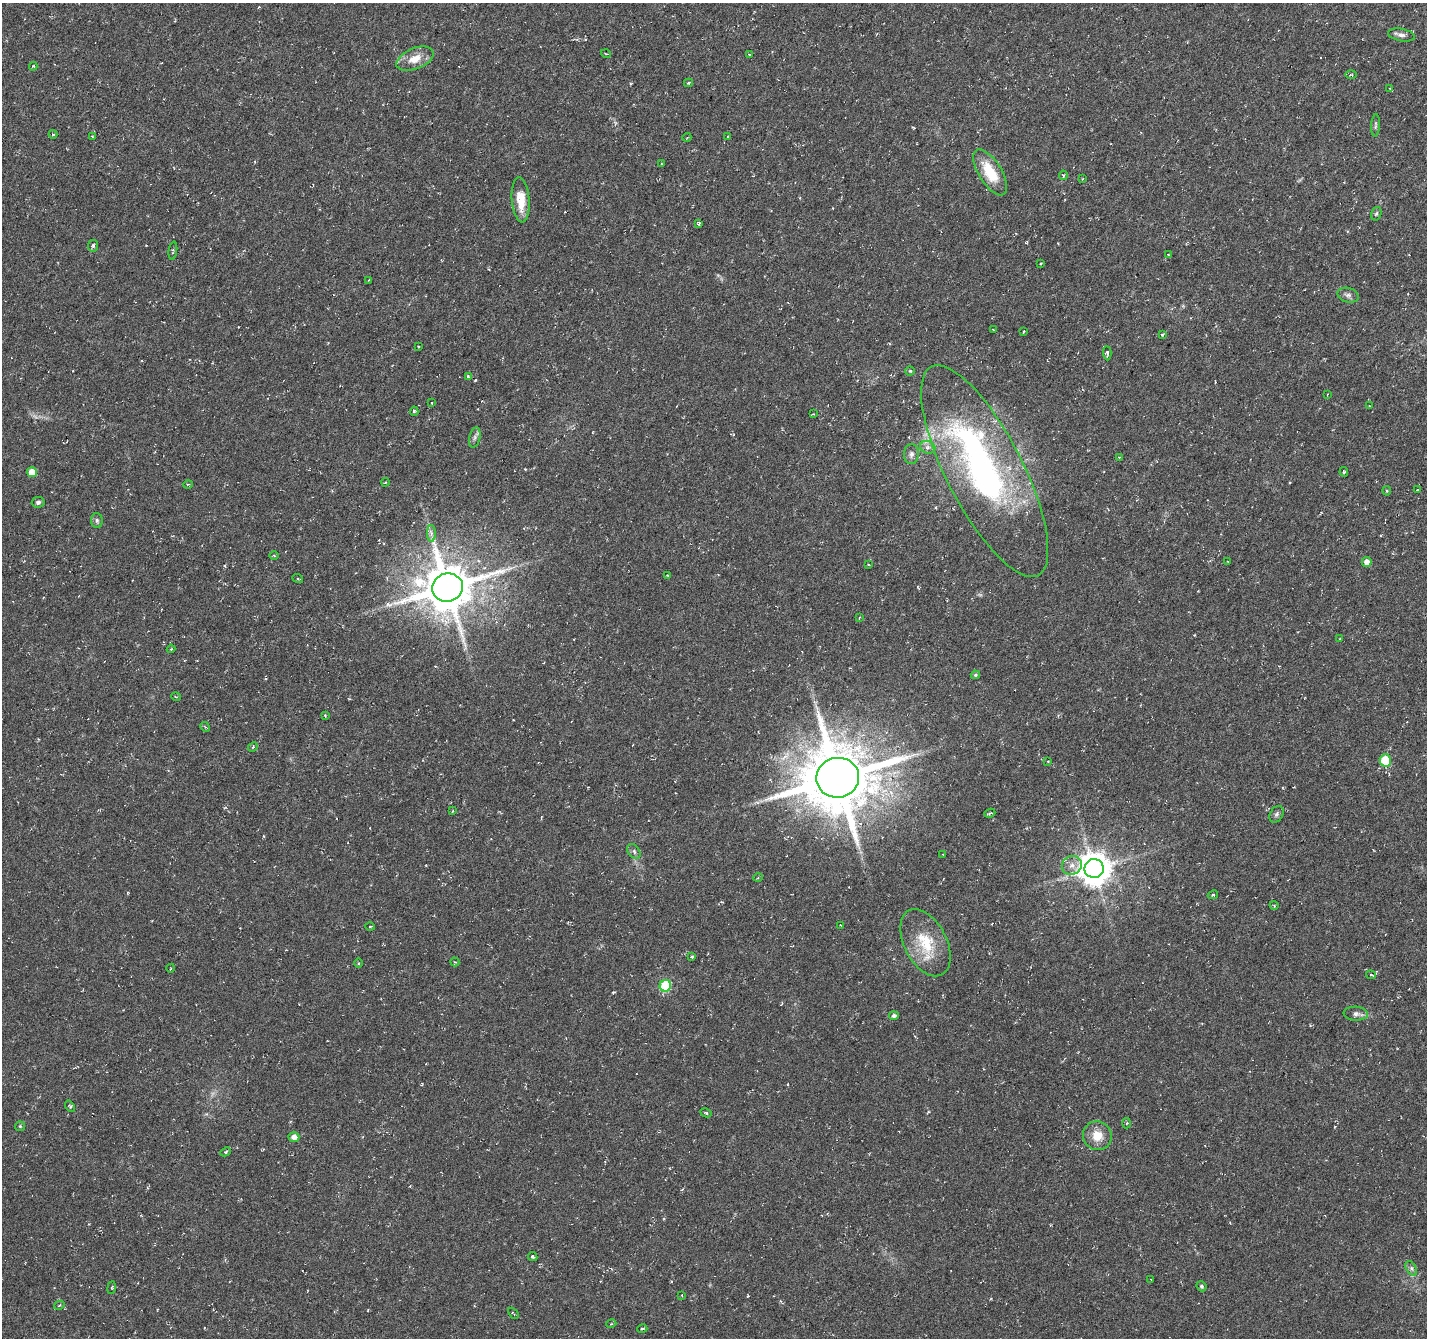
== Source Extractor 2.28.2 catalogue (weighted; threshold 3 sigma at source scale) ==
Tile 10 of 4 x 4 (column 2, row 3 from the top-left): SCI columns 1426-2850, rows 1539-2874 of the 5707 x 5815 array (HDU 1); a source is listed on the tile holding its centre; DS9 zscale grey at full resolution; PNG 1429 x 1340 px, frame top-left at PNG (2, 3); each listed source drawn as its Kron ellipse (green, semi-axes under 4 px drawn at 4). Shown black and unused: <1% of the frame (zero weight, under 3 of 6 exposures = <1% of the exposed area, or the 3 px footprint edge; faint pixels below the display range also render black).
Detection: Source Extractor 2.28.2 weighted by HDU 2 'WHT'; one run over the whole footprint, this tile lists its part. Background 0.00531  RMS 0.004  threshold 0.0163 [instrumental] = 3 sigma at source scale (4.09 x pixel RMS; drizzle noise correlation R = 1.36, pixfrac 0.8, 0.0396/0.0396 arcsec/px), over >= 5 px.
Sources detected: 117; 1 too faint to see at this stretch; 1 inside a brighter object's white glare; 6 cosmic-ray / hot-pixel residue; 1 long thin detection or spike segment (spike, bleed or trail) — neither listed nor drawn; the other 108 listed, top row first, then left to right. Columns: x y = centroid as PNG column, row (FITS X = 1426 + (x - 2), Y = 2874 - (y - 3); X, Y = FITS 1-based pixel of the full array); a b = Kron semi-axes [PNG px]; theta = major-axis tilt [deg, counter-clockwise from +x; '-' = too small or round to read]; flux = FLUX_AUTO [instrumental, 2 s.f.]
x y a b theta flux
1401 35 13 6 -11 1.5
606 54 5 3 - 0.29
749 55 4 3 - 0.43
415 59 19 10 22 5.6
33 66 4 4 - 0.38
1351 75 6 3 0 0.48
688 83 4 3 - 0.47
1390 89 4 3 - 0.32
1375 125 11 3 87 0.65
53 134 4 4 - 0.53
92 136 4 2 - 0.26
687 137 4 3 - 0.29
727 137 3 2 - 0.4
661 164 3 2 - 0.38
990 172 26 11 -58 12
1063 175 4 3 - 0.44
1082 179 3 3 - 0.38
521 200 22 9 -85 8.1
1376 214 7 5 72 0.65
699 223 4 3 - 0.62
93 246 6 5 - 0.88
173 251 9 4 83 0.68
1168 254 3 2 - 0.26
1041 263 3 3 - 0.47
369 280 3 2 - 0.25
1348 295 11 7 -17 1.4
993 329 4 2 - 0.27
1024 331 3 2 - 0.27
1162 335 4 3 - 0.38
419 347 3 2 - 0.29
1107 353 7 4 -87 0.75
910 371 4 4 - 0.5
468 376 4 3 - 0.82
1327 394 4 2 - 0.3
432 403 3 2 - 0.28
1369 406 3 2 - 0.22
414 411 4 4 - 0.5
813 414 2 2 - 0.3
475 437 10 5 76 1.2
928 447 8 6 -19 1.5
911 454 10 7 86 1.6
1119 457 3 3 - 0.39
985 471 117 38 -63 120
32 472 5 5 - 6.6
1344 472 5 3 - 0.55
385 482 4 3 - 0.35
188 484 5 3 - 0.34
1417 490 3 2 - 0.54
1387 491 4 4 - 0.4
38 502 6 5 - 0.91
97 520 7 5 -87 0.84
431 533 8 4 -89 1.1
274 555 4 3 - 0.33
1228 561 3 2 - 0.37
1367 562 5 4 - 2.5
869 565 3 2 - 0.35
667 575 3 3 - 0.33
298 579 5 3 - 0.34
447 587 15 14 - 1900
859 618 4 3 - 0.31
1340 639 4 2 - 0.22
171 649 4 3 - 0.3
975 675 4 3 - 0.58
176 697 5 3 - 0.32
325 716 4 4 - 0.4
205 727 5 4 - 0.46
253 747 5 4 - 0.45
1385 760 6 5 - 14
1048 761 3 2 - 0.3
838 778 21 20 - 3100
452 811 4 2 - 0.26
990 813 5 3 - 0.56
1277 814 9 6 58 0.97
634 851 8 5 -51 1.1
943 855 3 2 - 0.22
1072 865 10 9 - 2.6
1094 869 9 9 - 740
758 877 5 3 - 0.34
1213 895 5 4 - 0.45
1274 905 4 3 - 0.31
841 925 3 2 - 0.31
370 926 5 3 - 0.37
925 943 36 21 -63 15
692 957 3 2 - 0.5
455 962 4 3 - 0.37
359 963 4 3 - 0.36
171 968 4 3 - 0.33
1371 975 5 2 - 0.38
665 986 6 5 - 30
1356 1014 12 7 -4 1.7
894 1016 5 4 - 1.2
70 1106 6 4 -54 0.51
706 1113 6 4 -28 0.46
1127 1123 5 3 - 0.44
20 1126 5 5 - 0.46
1097 1136 15 14 - 5.7
294 1137 5 5 - 2.2
226 1152 5 4 - 0.51
533 1257 5 4 - 0.67
1411 1268 8 5 -60 1
1151 1279 3 2 - 0.28
1201 1286 5 4 - 0.66
112 1288 6 3 81 0.46
682 1295 4 2 - 0.28
59 1305 5 4 - 0.47
513 1313 6 3 -46 0.42
611 1324 5 3 - 0.35
642 1329 5 3 - 0.55